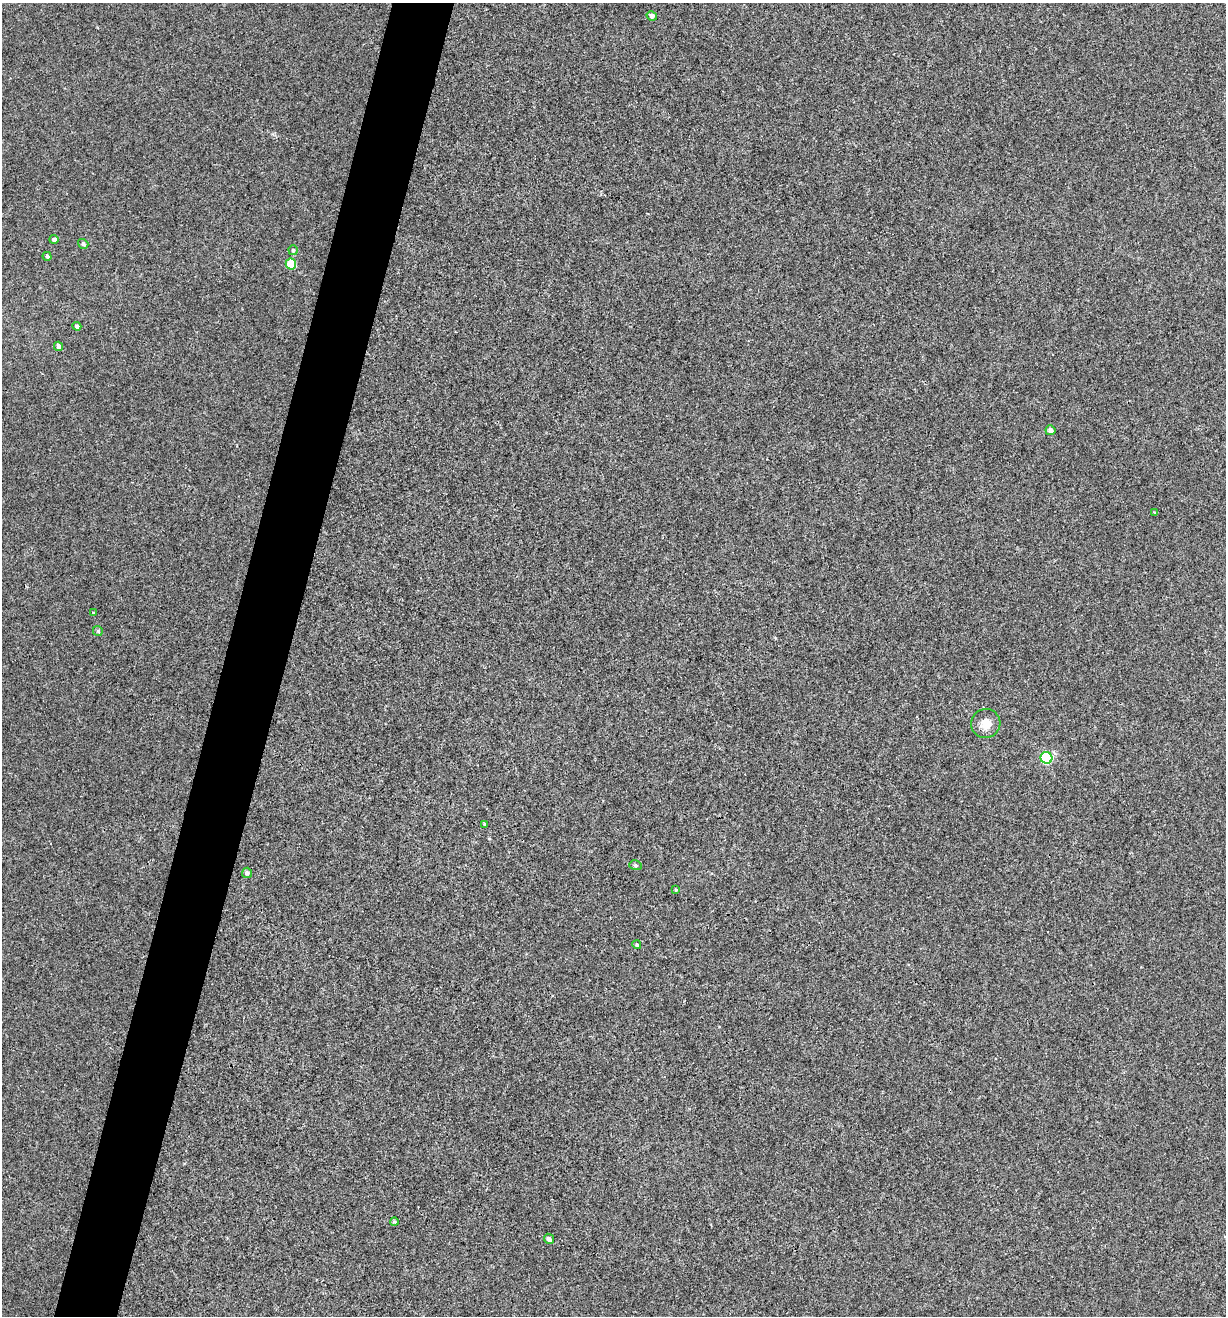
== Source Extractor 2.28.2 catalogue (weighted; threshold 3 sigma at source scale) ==
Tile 7 of 4 x 4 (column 3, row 2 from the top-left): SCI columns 2572-3795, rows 2632-3945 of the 5271 x 5259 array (HDU 1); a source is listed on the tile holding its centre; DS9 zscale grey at full resolution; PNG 1228 x 1318 px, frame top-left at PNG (2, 3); each listed source drawn as its Kron ellipse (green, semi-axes under 4 px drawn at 4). Shown black and unused: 5% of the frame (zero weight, under 3 of 4 exposures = <1% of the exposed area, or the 3 px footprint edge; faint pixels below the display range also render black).
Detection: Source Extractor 2.28.2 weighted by HDU 2 'WHT'; one run over the whole footprint, this tile lists its part. Background 0.00115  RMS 0.0035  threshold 0.016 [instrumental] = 3 sigma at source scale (4.5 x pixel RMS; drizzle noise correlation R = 1.50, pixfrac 1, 0.05/0.05 arcsec/px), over >= 5 px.
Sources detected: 21; all 21 listed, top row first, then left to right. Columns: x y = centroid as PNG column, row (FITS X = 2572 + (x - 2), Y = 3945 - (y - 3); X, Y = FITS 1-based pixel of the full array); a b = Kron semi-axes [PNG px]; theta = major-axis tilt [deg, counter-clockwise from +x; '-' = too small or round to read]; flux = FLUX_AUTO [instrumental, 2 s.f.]
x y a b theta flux
652 16 5 4 - 1.5
54 239 4 4 - 1.3
83 244 5 4 - 0.87
293 250 5 4 - 0.59
47 256 4 4 - 0.69
291 264 5 5 - 12
77 326 4 4 - 0.88
58 346 5 4 - 1.5
1050 430 5 5 - 1.6
1154 512 3 3 - 0.41
93 613 4 3 - 0.27
98 631 5 5 - 0.55
986 723 15 14 - 4.2
1046 758 6 6 - 28
484 824 4 3 - 0.32
635 865 6 5 - 0.57
247 873 5 5 - 1.1
676 890 3 3 - 0.37
637 945 4 4 - 0.52
394 1222 4 4 - 0.44
549 1239 5 5 - 1.2